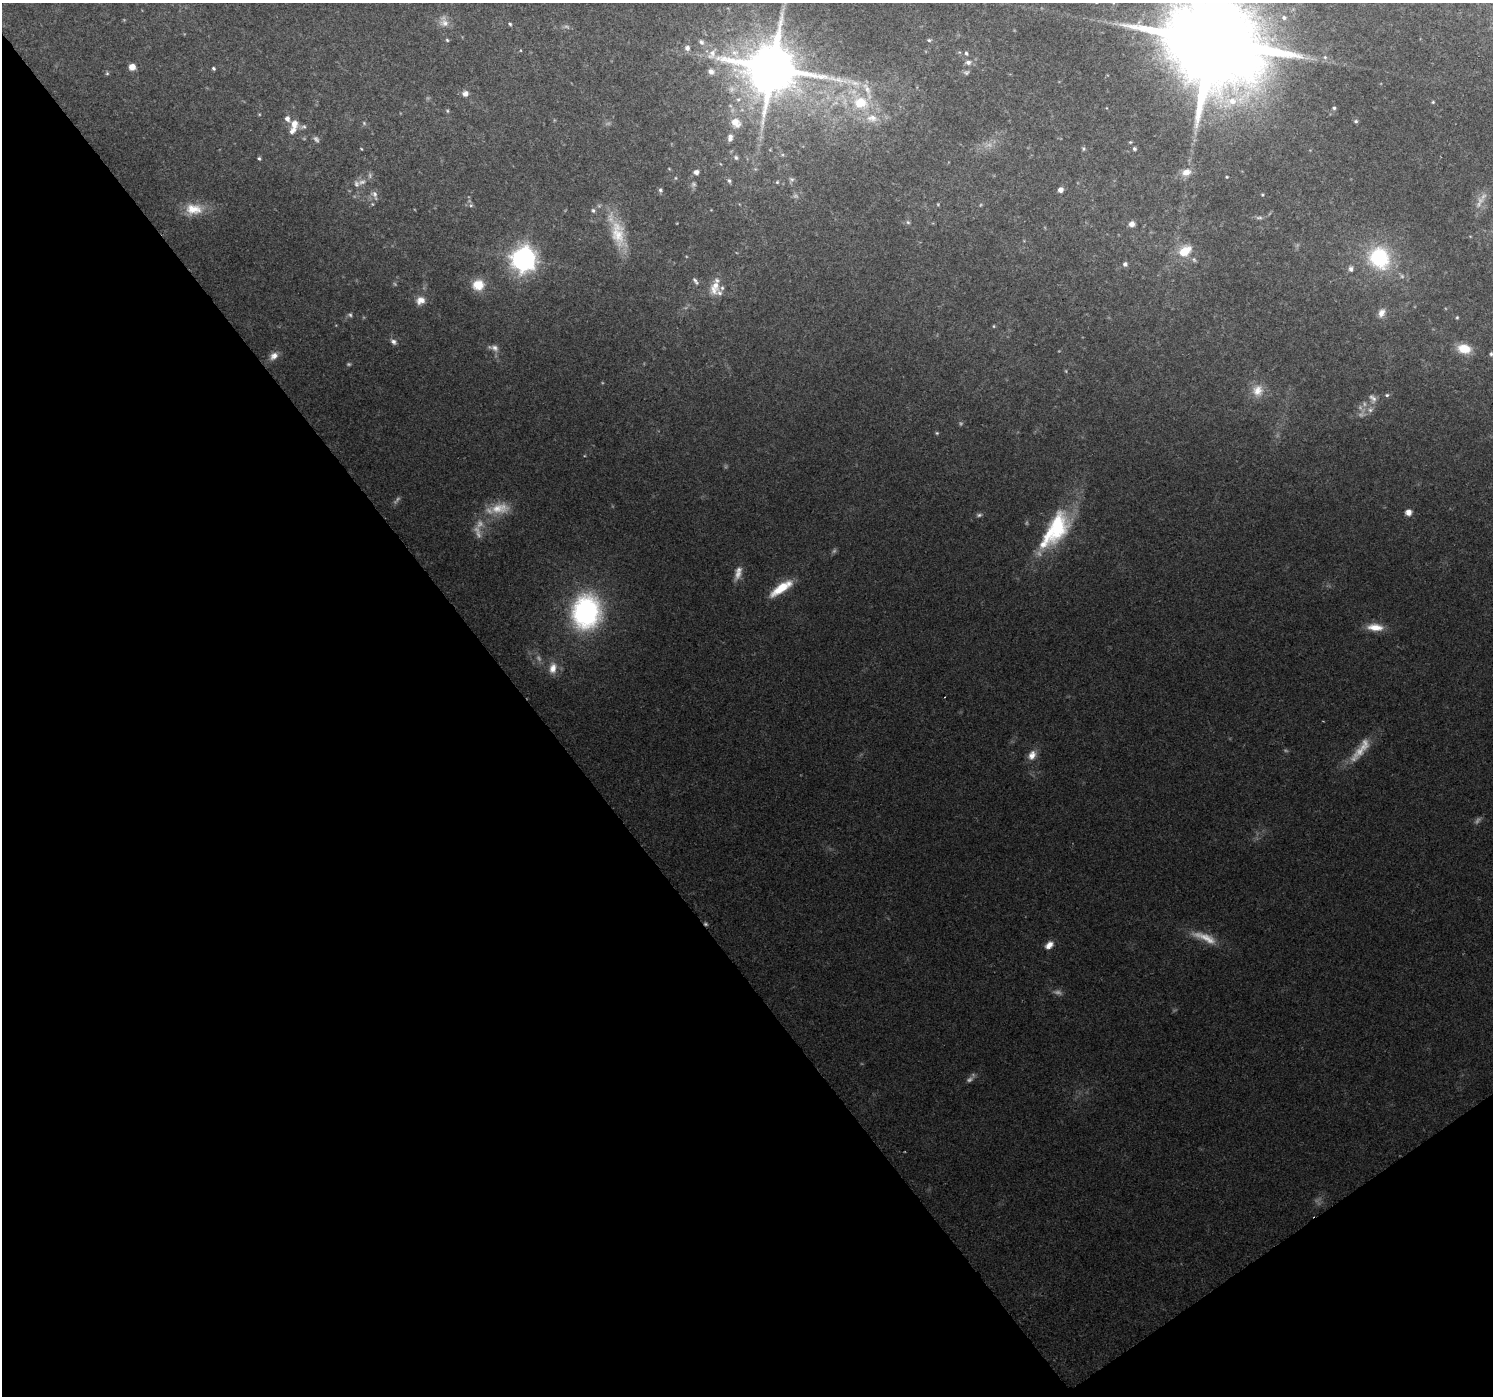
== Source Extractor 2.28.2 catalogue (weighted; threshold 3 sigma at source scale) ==
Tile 14 of 4 x 4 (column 2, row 4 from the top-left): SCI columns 1492-2982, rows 154-1547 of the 5982 x 5925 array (HDU 1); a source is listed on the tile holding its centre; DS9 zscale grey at full resolution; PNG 1495 x 1398 px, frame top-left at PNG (2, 3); no overlay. Shown black and unused: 38% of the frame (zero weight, under 2 of 3 exposures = <1% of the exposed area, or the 3 px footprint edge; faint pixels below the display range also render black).
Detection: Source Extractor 2.28.2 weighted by HDU 2 'WHT'; one run over the whole footprint, this tile lists its part. Background 0.113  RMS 0.0066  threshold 0.0295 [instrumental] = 3 sigma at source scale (4.5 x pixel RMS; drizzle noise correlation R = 1.50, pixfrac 1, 0.0396/0.0396 arcsec/px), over >= 5 px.
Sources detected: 121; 31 too faint to see at this stretch — not listed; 5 inside a brighter listed object's ellipse — not listed separately; the other 85 listed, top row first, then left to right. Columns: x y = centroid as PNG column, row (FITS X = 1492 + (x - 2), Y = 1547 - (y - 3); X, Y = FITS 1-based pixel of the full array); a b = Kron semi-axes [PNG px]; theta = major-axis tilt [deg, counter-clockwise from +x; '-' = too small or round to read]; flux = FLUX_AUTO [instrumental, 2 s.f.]
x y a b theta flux
1284 18 7 6 - 1.8
444 23 14 12 -19 5.6
510 24 5 4 - 0.97
447 40 5 4 - 0.84
929 40 6 5 - 1
1212 41 31 25 30 16000
701 42 9 7 -47 2.5
687 48 7 7 - 2.8
966 53 5 4 - 1.3
712 54 16 9 60 6.3
1325 57 5 5 - 1.2
968 62 8 7 - 2.7
132 67 7 6 - 5.2
213 68 4 4 - 1.1
772 68 19 16 -5 3100
711 72 8 7 - 3
966 72 8 7 - 1.6
107 73 5 5 - 0.86
465 94 6 6 - 4.6
1433 102 5 4 - 0.71
860 103 20 16 -13 26
1334 108 5 4 - 1.1
447 111 6 4 -89 0.86
872 118 18 12 -4 11
1356 121 6 5 - 1.1
736 123 15 12 -44 8.1
294 124 12 9 76 6.6
304 126 7 5 14 1.6
730 137 11 7 78 3.3
361 148 4 3 - 0.53
1083 149 6 5 - 1
1134 149 5 5 - 1.3
259 158 5 3 - 1
736 158 7 6 - 1.7
696 172 6 6 - 3
1186 172 14 10 17 6.5
1227 177 4 3 - 0.6
676 178 5 4 - 0.71
791 179 8 6 -42 1.6
729 181 7 6 - 1.6
777 182 5 4 - 0.88
356 184 9 8 - 2.6
660 190 6 5 - 1.4
1060 190 6 5 - 3.1
375 194 11 8 -60 3.2
372 204 6 3 -71 0.72
471 205 6 5 - 1.2
194 209 24 15 -1 14
593 210 6 5 - 1.4
908 222 6 5 - 1.2
1132 224 6 6 - 3.5
618 234 40 18 -79 24
1185 251 13 9 36 17
1379 258 24 21 -55 56
524 259 10 10 - 420
1194 260 8 5 -63 1.4
1125 264 6 6 - 2
1351 269 7 6 - 2.4
695 281 12 5 -54 2
478 285 14 12 13 12
715 287 21 12 74 10
420 300 12 10 23 5.5
1381 313 13 8 70 4.6
1457 317 4 4 - 0.72
393 342 9 6 -35 2.3
494 348 14 7 -13 3.4
1464 349 15 11 -11 12
1491 354 5 5 - 1.1
274 356 11 8 41 4.2
1258 391 17 14 78 9.8
1387 395 6 5 - 1.1
1373 398 13 8 -52 3.4
1370 410 8 6 25 2.6
937 433 5 4 - 0.8
500 508 29 14 6 16
1408 512 6 6 - 4.2
979 515 8 5 8 1.6
1055 530 53 23 57 62
738 574 17 8 64 5.4
781 588 29 9 34 18
586 612 32 26 83 130
1375 627 22 9 -4 10
553 668 15 10 80 7
1032 755 14 10 61 5.9
1049 945 10 7 42 5
Isophote crosses this tile's border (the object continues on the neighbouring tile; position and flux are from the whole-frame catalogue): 1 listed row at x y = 1212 41